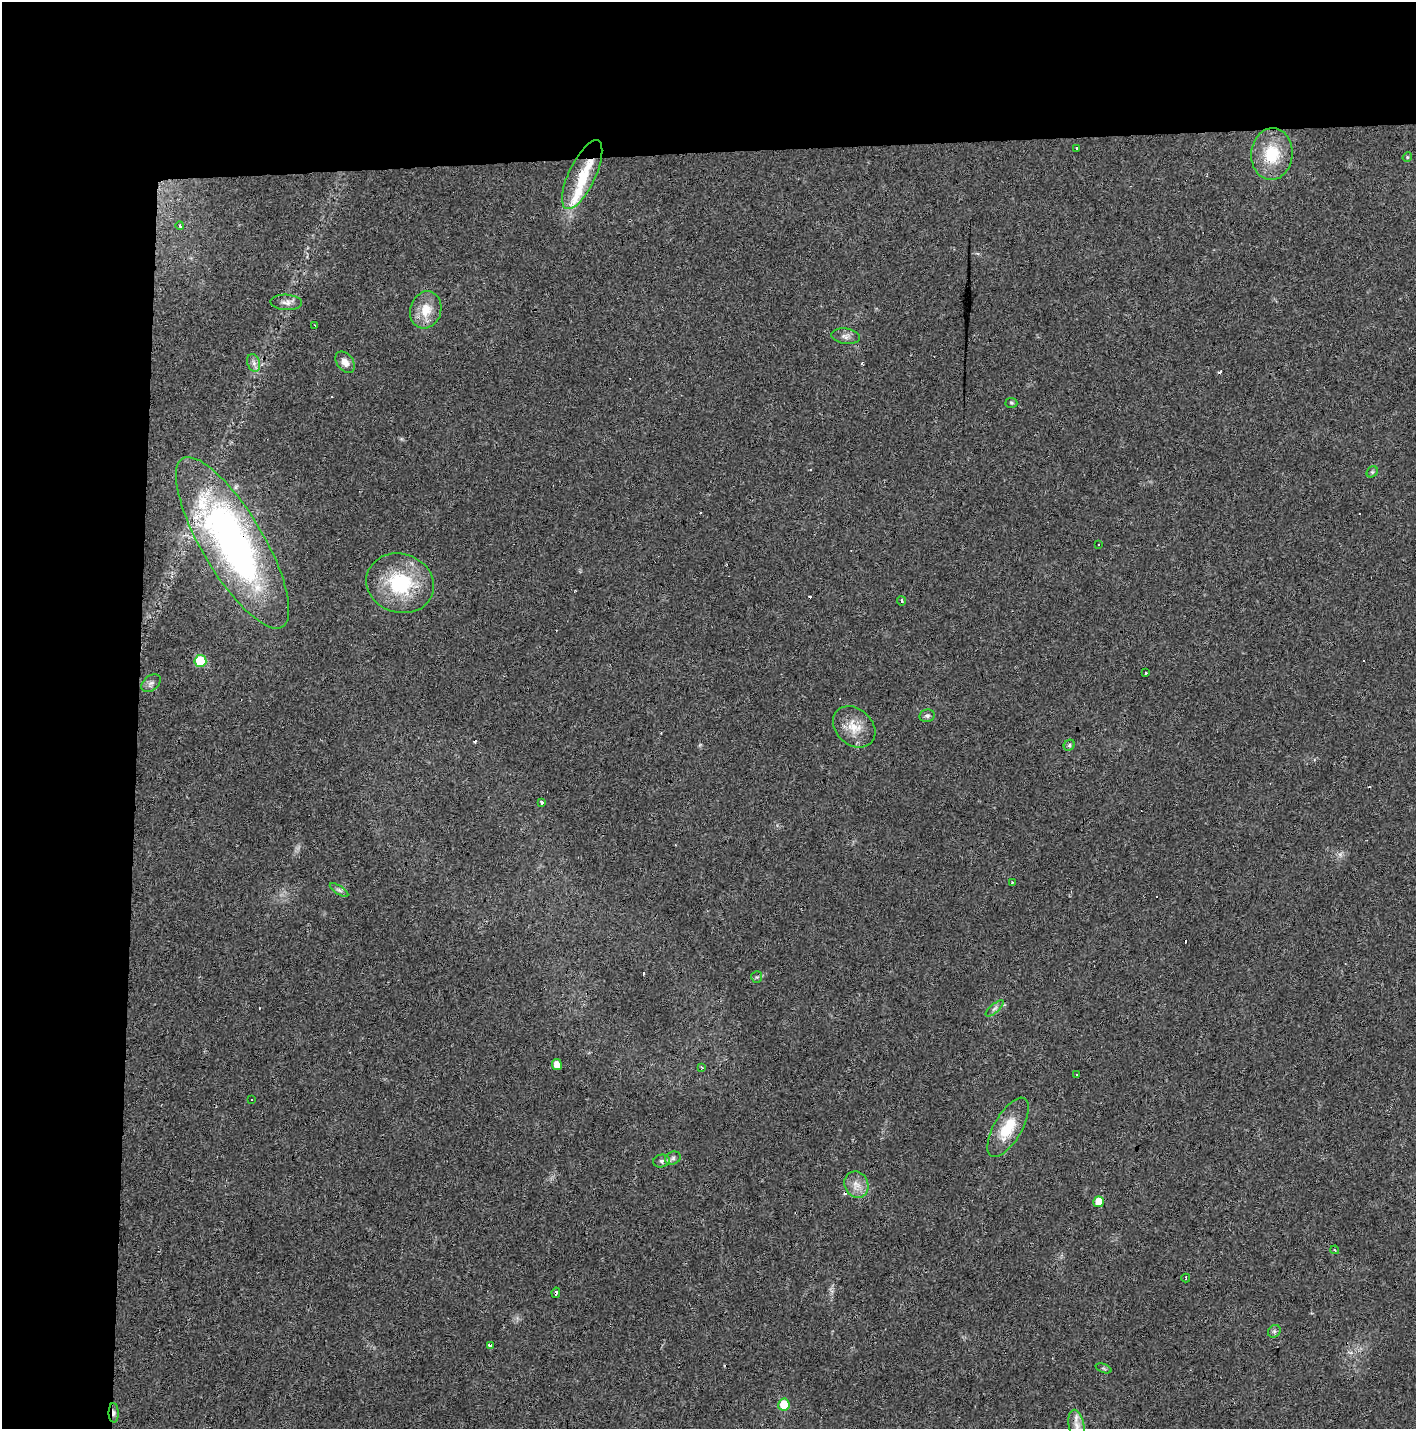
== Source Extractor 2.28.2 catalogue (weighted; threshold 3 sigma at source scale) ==
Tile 1 of 3 x 3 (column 1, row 1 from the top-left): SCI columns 1-1414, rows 2966-4392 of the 4247 x 4503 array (HDU 1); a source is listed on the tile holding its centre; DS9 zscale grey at full resolution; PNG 1418 x 1431 px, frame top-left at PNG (2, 2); each listed source drawn as its Kron ellipse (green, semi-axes under 4 px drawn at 4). Shown black and unused: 19% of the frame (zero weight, under 3 of 4 exposures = <1% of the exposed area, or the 3 px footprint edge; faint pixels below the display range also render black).
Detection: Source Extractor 2.28.2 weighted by HDU 2 'WHT'; one run over the whole footprint, this tile lists its part. Background 0.0206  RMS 0.0029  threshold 0.0133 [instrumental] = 3 sigma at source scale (4.5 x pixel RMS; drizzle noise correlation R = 1.50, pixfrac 1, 0.0396/0.0396 arcsec/px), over >= 5 px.
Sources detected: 62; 15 cosmic-ray / hot-pixel residue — neither listed nor drawn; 1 inside a brighter listed object's ellipse — not listed separately; the other 46 listed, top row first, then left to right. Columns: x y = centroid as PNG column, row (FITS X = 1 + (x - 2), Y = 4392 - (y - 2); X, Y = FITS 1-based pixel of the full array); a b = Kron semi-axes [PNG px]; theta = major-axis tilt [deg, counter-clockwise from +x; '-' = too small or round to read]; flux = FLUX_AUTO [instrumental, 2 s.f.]
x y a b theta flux
1076 148 3 3 - 0.87
1272 154 26 20 85 11
1407 157 5 4 - 0.35
582 174 37 13 65 12
180 226 4 3 - 0.56
286 302 16 7 -3 1.6
426 310 19 15 74 5.5
315 325 3 2 - 0.36
845 336 14 7 -8 1.5
345 362 12 8 -52 2.2
254 363 9 6 -73 1.2
1011 403 6 5 - 0.45
1372 472 6 5 - 0.49
232 543 98 31 -59 120
1099 545 3 3 - 1.6
400 583 34 29 -18 21
901 601 5 4 - 0.59
200 661 6 6 - 14
1145 673 3 3 - 0.99
151 683 11 7 38 1.1
927 716 8 6 11 0.86
854 727 23 18 -42 5.7
1069 745 6 5 - 0.5
541 803 3 3 - 1.3
1012 883 4 2 - 0.19
339 890 11 4 -32 0.76
757 977 6 5 - 0.53
995 1008 11 4 40 0.87
557 1064 5 5 - 2.9
702 1067 4 3 - 0.33
1076 1074 3 3 - 1.1
252 1100 3 3 - 0.41
1008 1127 33 14 60 8.8
673 1158 8 6 28 0.84
661 1161 8 6 13 0.86
856 1185 13 11 -63 2.9
1099 1202 5 5 - 4.3
1335 1250 4 2 - 0.3
1186 1278 4 2 - 0.45
556 1293 5 3 - 3.4
1274 1331 7 5 44 0.64
490 1345 4 3 - 1.4
1104 1368 8 2 -21 0.33
784 1405 6 6 - 8.3
114 1413 10 5 -89 1
1077 1426 16 8 -79 2.1
Overlapping masked pixels (flux is a lower limit): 4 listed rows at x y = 582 174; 232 543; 556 1293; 114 1413
Isophote crosses this tile's border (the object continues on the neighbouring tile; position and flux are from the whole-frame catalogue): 1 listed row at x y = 1077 1426